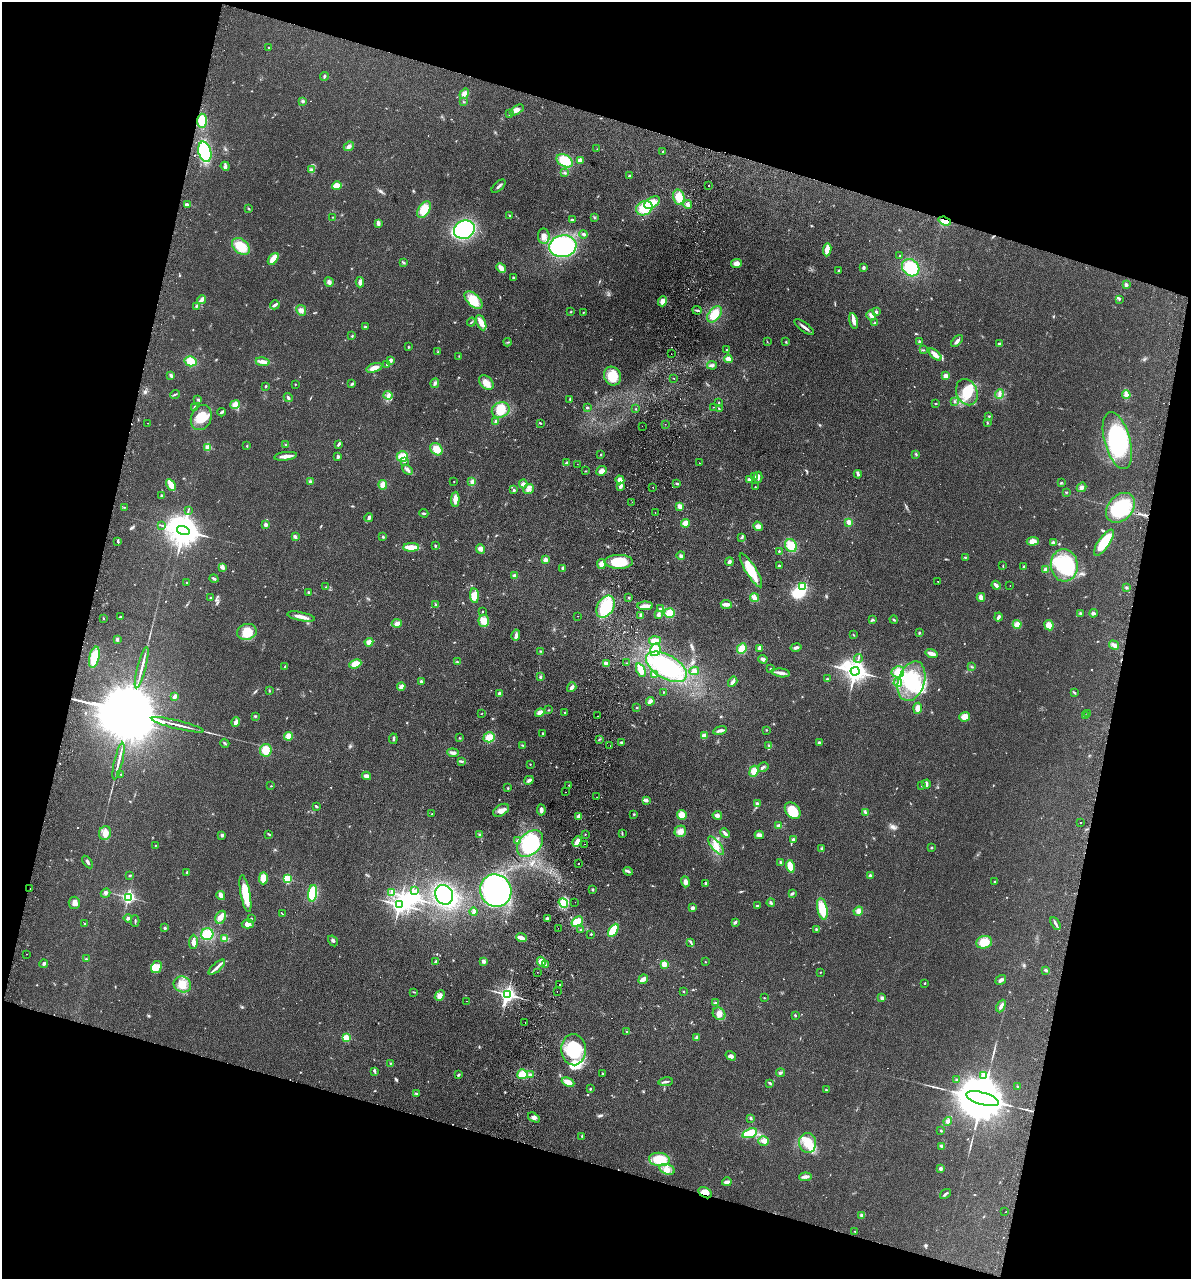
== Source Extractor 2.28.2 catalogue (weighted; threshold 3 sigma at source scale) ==
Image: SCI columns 180-4932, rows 17-5124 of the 5237 x 5141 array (HDU 1 of 3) = the unmasked area's bounding box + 8 px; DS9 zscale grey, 4 x 4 block average (1 PNG px = mean of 4 x 4 image px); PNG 1193 x 1281 px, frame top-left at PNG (2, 2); each listed source drawn as its Kron ellipse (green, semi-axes under 4 px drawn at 4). Shown black and unused: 32% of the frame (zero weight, under 2 of 3 exposures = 3% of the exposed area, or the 3 px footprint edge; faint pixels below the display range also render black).
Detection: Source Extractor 2.28.2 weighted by HDU 2 'WHT'. Background 0.191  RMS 0.012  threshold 0.055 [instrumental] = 3 sigma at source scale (4.5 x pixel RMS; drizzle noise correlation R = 1.50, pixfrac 1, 0.05/0.05 arcsec/px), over >= 5 px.
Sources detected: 694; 1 too faint to see at this stretch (4 x 4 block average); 9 inside a brighter object's white glare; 21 cosmic-ray / hot-pixel residue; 2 long thin detections or spike segments (spike, bleed or trail) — neither listed nor drawn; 3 coinciding with a brighter row at this scale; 22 inside a brighter listed object's ellipse — not listed separately; of the other 636, all 500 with FLUX_AUTO >= 3.28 (the completeness limit of this list) listed and drawn (136 fainter detections not listed), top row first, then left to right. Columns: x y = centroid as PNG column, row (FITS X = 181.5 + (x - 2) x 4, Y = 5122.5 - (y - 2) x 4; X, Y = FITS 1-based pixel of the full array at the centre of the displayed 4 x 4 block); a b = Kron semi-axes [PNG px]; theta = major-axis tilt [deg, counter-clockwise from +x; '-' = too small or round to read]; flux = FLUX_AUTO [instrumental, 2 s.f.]
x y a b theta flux
269 47 2 2 - 3.6
324 76 4 2 - 8.5
464 94 5 4 - 31
302 101 3 2 - 6.5
464 102 3 2 - 4.2
517 110 8 4 32 35
509 114 3 2 - 8.4
202 121 7 5 -88 110
349 146 5 3 - 26
597 149 2 2 - 3.5
205 152 10 6 -74 530
663 152 3 2 - 5.7
580 160 4 3 - 28
565 161 9 6 -28 200
225 166 5 4 - 16
312 170 3 2 - 9.4
565 173 3 3 - 8
629 175 3 2 - 6.2
337 186 5 3 - 110
499 186 8 2 43 19
708 186 2 2 - 4.7
679 197 8 5 -77 98
652 203 8 5 29 92
188 205 4 2 - 11
688 205 4 3 - 26
644 208 8 7 - 160
249 209 2 2 - 4.1
424 210 9 5 60 110
510 216 4 2 - 6.1
333 217 2 2 - 3.6
594 218 2 2 - 3.6
572 220 3 2 - 8.8
945 221 6 4 -19 52
378 224 4 3 - 21
464 230 10 9 - 660
584 234 4 3 - 12
544 236 8 5 -83 38
241 246 10 7 -41 150
563 246 13 11 8 1200
827 250 7 3 83 64
900 255 2 2 - 3.3
273 259 7 4 52 73
403 262 2 2 - 5.8
736 263 5 4 - 34
501 268 5 3 - 60
863 268 3 2 - 13
911 268 9 8 - 230
839 270 2 2 - 4.2
513 278 3 2 - 7
329 282 5 4 - 20
360 282 5 3 - 25
1126 285 2 2 - 30
202 300 5 2 - 36
473 300 11 6 -43 110
1119 300 2 2 - 4.5
662 301 5 4 - 31
275 305 5 2 - 20
196 306 2 2 - 5.4
301 310 5 4 - 31
697 310 4 2 - 12
571 312 2 2 - 3.3
583 312 2 2 - 3.4
876 312 3 3 - 12
714 314 9 6 52 150
871 316 5 3 - 34
853 321 8 3 -79 37
471 322 4 2 - 6.6
481 323 8 4 -66 64
875 323 2 2 - 5.8
365 327 3 3 - 11
804 327 12 2 -36 27
352 336 2 2 - 6.2
767 341 2 2 - 3.5
786 341 2 2 - 3.6
919 341 3 3 - 8
957 341 7 3 47 23
508 342 4 2 - 8.7
999 344 3 2 - 11
409 347 2 2 - 5.9
727 350 3 2 - 5.4
923 350 3 2 - 4.2
438 352 2 2 - 5
671 354 2 2 - 3.4
935 354 8 3 -42 57
459 356 2 2 - 3.6
728 359 4 3 - 45
390 360 4 3 - 13
190 361 6 5 - 96
263 362 7 3 -9 37
387 364 2 2 - 4.4
712 365 5 3 - 16
374 368 8 4 17 70
171 376 4 3 - 11
612 376 9 8 - 140
945 376 4 4 - 38
674 378 2 2 - 6.4
435 383 5 3 - 14
486 383 8 6 -44 59
295 384 2 2 - 7.7
352 384 4 2 - 9.5
266 386 2 2 - 7.7
967 392 13 10 -66 170
175 394 5 2 - 8.1
999 394 5 3 - 16
388 395 4 4 - 23
1126 395 4 4 - 20
288 397 5 2 - 14
198 399 4 2 - 9
570 399 3 2 - 5.3
954 402 2 2 - 4.6
719 403 3 2 - 5.7
936 403 2 2 - 4.1
235 405 5 4 - 45
195 407 3 2 - 12
713 407 2 2 - 3.8
587 408 3 2 - 8.2
636 409 2 2 - 4.3
719 409 2 2 - 4.5
501 410 9 7 24 130
221 412 4 2 - 9.5
989 416 2 2 - 5.6
201 417 13 10 67 150
496 422 3 2 - 22
148 423 2 2 - 7.1
540 423 3 2 - 6
987 423 2 2 - 4.1
665 424 2 2 - 3.8
642 426 2 2 - 3.6
1117 440 29 13 -75 620
286 444 3 2 - 4.9
338 445 3 2 - 7.2
247 446 2 2 - 5.2
208 448 2 2 - 140
436 449 7 5 -48 91
916 454 3 2 - 7.5
600 455 2 2 - 3.7
286 456 11 2 7 67
402 456 6 5 - 94
338 457 3 3 - 14
405 461 3 2 - 6.5
567 463 4 3 - 16
699 463 2 2 - 6.2
577 464 2 2 - 5.9
407 470 6 3 -46 23
586 471 2 2 - 4
602 471 5 4 - 40
858 474 4 3 - 13
755 476 3 2 - 8
758 477 5 2 - 22
749 479 3 2 - 21
620 480 4 3 - 39
454 481 2 2 - 3.8
310 482 3 2 - 14
472 482 4 4 - 22
1061 483 3 2 - 5.5
523 484 4 3 - 15
677 484 4 2 - 8
171 485 6 3 -62 81
383 485 5 4 - 48
620 486 4 3 - 21
653 487 2 2 - 8.4
755 487 2 2 - 4
1082 487 5 4 - 20
528 489 5 4 - 27
514 490 2 2 - 19
1066 492 3 2 - 6.3
162 495 2 2 - 14
455 499 7 3 88 58
632 502 2 2 - 3.3
680 506 4 3 - 37
124 507 2 2 - 3.7
1120 508 17 12 48 360
188 511 2 2 - 3.3
424 513 4 2 - 9.9
655 513 2 2 - 6.4
369 518 4 2 - 26
849 522 4 3 - 31
685 523 4 3 - 67
162 525 3 2 - 5.1
266 525 3 3 - 18
758 526 5 4 - 31
183 530 6 4 -15 17000
295 537 3 3 - 15
383 537 2 2 - 8.9
741 537 3 2 - 9.4
118 541 3 2 - 9.2
1033 541 6 4 6 45
1053 542 4 3 - 11
1104 543 15 5 54 200
435 546 2 2 - 7.6
791 546 7 5 -55 120
411 547 8 3 0 92
480 549 5 4 - 28
779 551 2 2 - 5.7
681 555 4 3 - 13
965 557 3 2 - 6.8
545 560 4 4 - 21
619 562 14 7 -1 270
729 562 4 3 - 21
601 564 5 4 - 39
779 565 2 2 - 10
1064 565 16 13 -84 280
1003 566 3 2 - 4.4
1024 566 3 2 - 6.8
222 567 4 3 - 16
563 568 3 2 - 20
1045 569 3 3 - 14
751 570 20 5 -58 190
514 576 3 3 - 22
214 578 5 2 - 13
938 581 2 2 - 3.4
187 583 2 2 - 4.8
996 585 4 2 - 24
1010 585 2 2 - 3.5
803 586 2 2 - 270
326 587 2 2 - 5
1126 587 3 2 - 6.8
308 592 2 2 - 8.1
474 596 7 4 -85 68
629 597 2 2 - 4.9
981 597 4 4 - 27
211 598 2 2 - 5.7
754 598 5 3 - 48
726 604 5 2 - 49
436 605 2 2 - 5.4
645 606 8 4 1 36
605 607 12 8 59 230
660 609 4 2 - 7.1
483 611 2 2 - 4.4
670 613 5 5 - 80
1080 613 3 2 - 8
1093 613 4 3 - 20
658 615 3 3 - 23
578 616 2 2 - 5.9
641 616 3 2 - 22
120 617 3 2 - 4.6
301 617 14 3 -11 54
998 617 4 2 - 17
103 618 2 2 - 4.1
873 620 3 2 - 6.4
894 620 4 2 - 8.6
484 621 6 5 - 74
397 623 5 3 - 26
1017 624 4 4 - 46
1049 625 5 4 - 55
247 632 10 8 14 130
919 633 3 2 - 7.1
516 635 5 3 - 23
853 635 3 2 - 4.1
117 639 3 3 - 9.6
655 641 6 4 4 47
369 642 4 4 - 37
1114 645 5 3 - 30
796 647 5 3 - 21
760 648 3 3 - 34
742 649 5 4 - 73
655 650 6 5 - 85
540 651 3 2 - 5.2
931 654 6 2 -14 48
94 657 10 5 76 160
858 658 4 2 - 7.9
763 659 4 4 - 17
458 662 4 2 - 9.2
626 663 2 2 - 6.3
355 664 6 4 23 74
607 664 4 3 - 47
285 667 4 2 - 8.9
666 667 22 12 -30 480
972 667 3 2 - 5.9
142 668 21 2 75 45
770 669 2 2 - 9.3
641 670 7 3 -67 96
694 671 4 4 - 28
855 671 4 3 - 6000
898 672 6 5 - 67
781 673 9 3 -8 34
654 674 3 3 - 18
540 677 2 2 - 11
827 679 2 2 - 7
421 681 3 3 - 9.4
911 681 20 13 73 340
733 682 5 2 - 31
898 682 4 2 - 13
401 686 4 3 - 39
572 687 5 2 - 28
269 691 3 2 - 5.9
664 692 2 2 - 3.6
1074 692 4 2 - 8.4
499 693 3 3 - 26
175 697 3 2 - 34
650 701 4 3 - 37
637 707 3 2 - 5.5
918 708 5 4 - 46
549 710 2 2 - 4.2
540 713 5 4 - 40
565 713 2 2 - 7.9
481 714 2 2 - 3.3
1088 714 2 2 - 3.8
255 716 3 2 - 7.8
597 716 2 2 - 5.1
1086 716 3 2 - 6.4
965 717 5 4 - 54
236 722 4 2 - 29
178 725 27 2 -14 54
720 730 7 2 13 32
766 730 2 2 - 4.8
542 733 2 2 - 13
289 736 4 4 - 56
704 736 4 3 - 29
489 737 6 5 - 88
459 738 2 2 - 4.2
393 739 5 2 - 13
600 739 2 2 - 4
622 742 3 2 - 14
225 743 5 2 - 9
819 743 3 3 - 14
523 745 3 2 - 6.8
769 745 3 2 - 7.3
610 746 2 2 - 6.9
266 750 6 6 - 92
453 753 5 3 - 24
118 761 19 2 77 40
462 761 3 2 - 5.2
530 764 2 2 - 4.1
763 767 6 3 31 17
754 771 5 4 - 67
121 774 2 2 - 3.5
367 776 4 2 - 39
529 780 5 3 - 21
926 784 4 2 - 31
569 785 2 2 - 4.2
271 786 2 2 - 4.1
922 786 2 2 - 3.5
508 788 3 2 - 5.1
565 792 2 2 - 4.2
597 797 2 2 - 3.7
646 800 3 3 - 18
757 803 4 3 - 12
316 806 3 2 - 8.4
501 810 9 5 32 41
541 810 5 3 - 31
793 811 9 6 -50 180
865 812 3 2 - 8.7
432 814 2 2 - 4
634 814 3 2 - 6.9
682 815 5 5 - 64
717 815 5 3 - 33
579 816 4 3 - 35
1081 822 2 2 - 4.4
779 826 3 2 - 26
680 831 6 5 - 45
105 833 7 6 - 63
725 833 5 3 - 17
269 834 4 2 - 8.2
585 834 2 2 - 3.7
622 834 3 2 - 5.5
222 835 3 2 - 15
479 835 2 2 - 3.3
759 835 4 3 - 34
793 839 4 2 - 9.5
517 841 4 3 - 16
577 841 5 3 - 50
530 843 15 10 47 510
584 844 2 2 - 7.6
155 845 2 2 - 4.1
716 846 11 4 -51 59
931 848 3 2 - 6.8
822 849 4 3 - 15
87 862 7 2 -55 15
780 862 3 2 - 13
578 863 2 2 - 9.4
790 866 6 4 -74 99
628 871 5 2 - 12
187 872 2 2 - 10
130 875 3 2 - 3.8
870 875 3 3 - 9.9
263 878 6 3 89 86
287 879 2 2 - 340
995 881 3 2 - 6.8
685 882 5 4 - 30
706 883 3 3 - 8.9
30 889 2 2 - 16
592 890 3 2 - 9.2
415 891 2 2 - 7.6
496 891 16 15 - 1500
391 892 3 2 - 5.3
105 893 5 3 - 15
313 893 8 4 81 250
245 894 19 4 -79 210
792 894 4 3 - 9.9
221 895 5 3 - 46
444 895 10 8 -61 570
128 897 3 2 - 1300
575 902 2 2 - 30
74 903 6 5 - 30
563 903 5 4 - 91
771 903 4 3 - 12
400 904 3 3 - 3900
757 906 3 2 - 9.3
693 908 4 3 - 14
822 909 11 5 -79 160
858 911 5 4 - 31
474 912 4 3 - 17
282 914 4 2 - 6.4
221 917 7 5 63 47
128 918 4 3 - 15
251 918 3 2 - 3.5
547 919 3 2 - 19
135 921 6 2 90 8.3
577 922 6 4 36 67
735 922 3 3 - 13
1055 923 7 2 -60 15
85 924 2 2 - 7.2
248 924 6 4 -2 41
165 928 3 2 - 8.9
558 928 2 2 - 4.2
816 929 3 2 - 6.5
581 930 2 2 - 4.9
613 930 7 3 60 200
207 934 6 6 - 150
591 934 2 2 - 13
224 938 3 3 - 26
521 938 5 3 - 38
333 941 6 2 -58 14
193 942 7 4 88 26
690 942 3 2 - 6.6
984 942 8 6 13 110
26 954 2 2 - 5.1
86 959 3 2 - 5.7
436 961 4 2 - 9.8
484 961 4 3 - 18
541 962 5 4 - 51
705 962 2 2 - 3.8
44 964 4 2 - 14
664 964 2 2 - 170
546 965 3 2 - 15
156 967 6 5 - 86
217 967 10 2 41 27
1046 970 4 3 - 11
537 972 2 2 - 5.1
820 972 2 2 - 4.2
643 979 5 2 - 52
1001 980 6 3 36 21
925 983 2 2 - 7.5
182 984 9 8 - 77
559 984 2 2 - 8.9
684 991 2 2 - 4.9
414 992 2 2 - 4.2
557 992 2 2 - 5
507 994 3 3 - 2400
440 996 6 4 49 42
764 998 2 2 - 4.2
882 998 3 3 - 16
466 1001 2 2 - 5.6
715 1003 4 2 - 8.8
1001 1006 7 3 63 23
719 1014 7 5 -44 57
795 1015 3 2 - 6.2
525 1022 2 2 - 3.4
627 1031 3 2 - 5
346 1038 2 2 - 220
697 1038 4 3 - 14
573 1050 15 12 -86 420
731 1056 5 4 - 22
390 1063 2 2 - 4.6
374 1071 2 2 - 6.8
602 1073 3 2 - 4.3
781 1073 4 3 - 12
522 1074 5 5 - 79
458 1075 3 2 - 11
530 1075 3 2 - 11
984 1075 4 3 - 12
956 1079 2 2 - 4.5
568 1082 6 4 -25 61
666 1082 7 2 9 15
770 1083 4 2 - 7.9
1017 1086 3 2 - 4.2
590 1089 2 2 - 7.4
826 1090 2 2 - 7.1
416 1093 4 2 - 8.9
983 1099 17 6 -16 71000
534 1117 6 4 -34 26
751 1118 3 2 - 11
948 1121 4 3 - 18
941 1131 3 2 - 6.1
750 1133 8 4 19 120
582 1136 3 2 - 5.1
763 1141 5 5 - 27
808 1143 10 8 -85 130
941 1146 3 3 - 8.8
659 1159 10 6 -5 200
667 1169 8 5 -17 44
940 1169 3 3 - 14
805 1177 6 3 6 26
727 1182 5 2 - 30
705 1193 7 5 -33 56
945 1194 6 2 37 14
1005 1212 2 2 - 5.3
861 1216 3 3 - 12
855 1231 2 2 - 3.9
Overlapping masked pixels (flux is a lower limit): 2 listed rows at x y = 945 221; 705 1193
Diffuse or blended objects may show on this block-average render without a row.